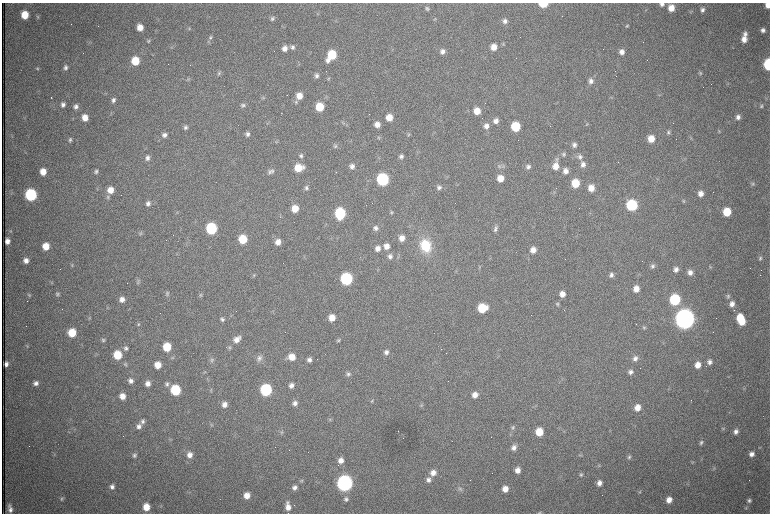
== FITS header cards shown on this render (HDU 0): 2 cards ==
NAXIS1  =                 1536 /fastest changing axis
NAXIS2  =                 1023 /next to fastest changing axis

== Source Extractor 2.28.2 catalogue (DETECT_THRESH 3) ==
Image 1536 x 1023 px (HDU 0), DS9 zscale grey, zoomed out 1/2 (1 PNG px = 2 x 2 image px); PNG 772 x 516 px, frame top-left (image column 1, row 1022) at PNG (2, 3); no overlay
Background 979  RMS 15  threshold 45.3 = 3 sigma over >= 5 px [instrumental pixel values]
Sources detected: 320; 74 cannot appear on this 1/2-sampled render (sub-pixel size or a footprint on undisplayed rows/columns) and are not listed; the other 246 listed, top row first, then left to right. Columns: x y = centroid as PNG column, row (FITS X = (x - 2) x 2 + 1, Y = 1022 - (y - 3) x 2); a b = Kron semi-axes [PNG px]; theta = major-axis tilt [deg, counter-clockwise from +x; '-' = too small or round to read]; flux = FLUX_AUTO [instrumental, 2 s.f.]
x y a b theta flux
543 4 6 4 2 1.1e+05
662 4 7 5 -1 1.1e+04
768 5 5 5 - 2.5e+04
427 8 6 5 - 6.8e+03
671 8 6 6 - 3.6e+04
646 10 3 3 - 2.4e+03
702 10 6 5 - 9.7e+03
25 15 6 6 - 6.7e+04
37 17 6 5 - 5.1e+03
272 18 6 5 - 7.6e+03
435 19 4 3 - 2.5e+03
335 20 4 3 - 2.5e+03
505 21 6 6 - 1.2e+04
627 26 5 4 - 3.8e+03
140 27 6 5 - 3.3e+04
189 28 5 4 - 4.0e+03
763 30 7 6 - 1.3e+04
745 34 7 6 - 1.2e+04
210 37 6 5 - 7.1e+03
744 39 8 6 90 2.6e+04
148 41 5 4 - 5.5e+03
503 44 4 4 - 3.3e+03
171 47 5 3 - 3.5e+03
292 47 6 6 - 1.0e+04
494 47 6 5 - 3.0e+04
284 48 6 6 - 1.9e+04
603 49 2 1 - 2.1e+03
442 52 6 6 - 1.3e+04
621 52 6 6 - 1.8e+04
332 55 9 6 55 1.3e+05
135 61 6 6 - 9.0e+04
768 64 7 4 -86 2.4e+05
190 65 2 1 - 9.9e+04
37 68 5 5 - 5.0e+03
65 68 7 5 79 1.1e+04
219 73 6 5 - 6.0e+03
700 73 5 4 - 4.9e+03
317 76 6 6 - 1.1e+04
188 79 6 5 - 5.0e+03
328 79 5 5 - 4.0e+03
591 81 7 7 - 1.5e+04
727 83 3 2 - 2.0e+03
299 96 7 6 - 3.4e+04
51 97 2 1 - 5.9e+03
263 98 4 4 - 3.6e+03
113 100 6 5 - 1.1e+04
296 102 6 5 - 6.3e+03
63 105 6 5 - 1.2e+04
243 105 6 6 - 7.7e+03
76 106 6 6 - 1.2e+04
761 106 6 5 - 6.5e+03
320 107 6 6 - 9.6e+04
477 111 6 6 - 4.4e+04
369 114 2 1 - 9.4e+02
389 117 6 5 - 4.4e+04
738 117 5 5 - 1.2e+04
85 118 6 5 - 3.0e+04
496 121 6 6 - 1.8e+04
268 122 5 2 - 2.3e+03
377 124 6 5 - 2.4e+04
587 124 5 4 - 4.1e+03
486 126 7 7 - 1.8e+04
185 127 5 5 - 7.7e+03
515 127 6 6 - 1.4e+05
668 132 6 6 - 7.8e+03
719 132 6 3 57 3.0e+03
248 134 6 5 - 1.1e+04
408 134 6 4 76 4.1e+03
164 135 6 6 - 1.2e+04
379 138 5 4 - 4.0e+03
651 139 6 6 - 4.5e+04
70 140 6 5 - 6.7e+03
574 145 6 6 - 1.1e+04
335 146 6 5 - 6.1e+03
417 152 3 3 - 3.0e+03
564 154 6 6 - 7.5e+03
301 156 6 6 - 9.3e+03
401 156 6 5 - 1.1e+04
580 157 9 7 -12 1.4e+04
147 158 6 6 - 1.3e+04
556 159 6 5 - 7.9e+03
583 165 7 6 - 1.6e+04
352 166 6 5 - 1.3e+04
499 166 7 5 -87 7.4e+03
503 166 6 4 -88 6.3e+03
555 166 8 7 - 3.4e+04
528 167 6 6 - 9.9e+03
298 168 7 6 - 7.4e+04
96 171 5 4 - 6.7e+03
272 171 7 5 85 6.8e+03
566 171 7 6 - 2.0e+04
43 172 6 5 - 3.7e+04
269 172 8 6 62 8.4e+03
500 178 6 6 - 4.4e+04
383 179 7 6 - 4.9e+05
657 179 4 2 - 2.4e+03
575 183 6 6 - 8.6e+04
753 184 6 5 - 5.6e+03
439 187 6 5 - 9.9e+03
306 188 6 5 - 7.0e+03
591 188 6 6 - 3.6e+04
110 190 6 6 - 3.5e+04
701 194 6 6 - 2.1e+04
31 195 7 6 - 3.8e+05
108 197 6 5 - 5.6e+03
684 201 5 4 - 4.2e+03
148 203 7 6 - 1.4e+04
632 205 7 6 - 2.7e+05
295 208 6 6 - 4.9e+04
391 212 5 4 - 3.8e+03
727 212 6 6 - 8.7e+04
340 213 7 6 - 2.8e+05
211 228 7 6 - 3.0e+05
376 228 6 6 - 1.0e+04
495 229 9 5 83 9.6e+03
10 231 4 4 - 3.0e+03
140 233 5 5 - 5.0e+03
402 238 6 6 - 2.6e+04
243 239 6 6 - 1.1e+05
7 241 5 4 - 1.8e+04
278 242 6 6 - 2.4e+04
426 245 15 12 -72 1.2e+05
46 246 6 5 - 5.1e+04
386 246 7 6 - 2.4e+04
378 248 6 5 - 1.9e+04
533 250 6 6 - 2.4e+04
390 256 7 6 - 1.2e+04
760 258 6 5 - 7.1e+03
26 261 6 5 - 1.8e+04
72 265 6 3 59 3.8e+03
652 266 6 6 - 9.0e+03
479 267 4 3 - 3.0e+03
710 267 5 4 - 3.9e+03
378 270 3 2 - 1.8e+03
676 270 6 5 - 1.4e+04
690 272 6 5 - 1.7e+04
254 275 5 4 - 4.1e+03
611 275 6 6 - 1.1e+04
346 279 7 6 - 4.5e+05
138 282 5 5 - 5.4e+03
51 283 5 3 - 3.5e+03
636 289 6 6 - 3.0e+04
58 294 6 5 - 6.2e+03
167 294 8 4 85 6.6e+03
562 294 6 6 - 2.7e+04
29 295 6 5 - 5.3e+03
201 295 6 5 - 5.8e+03
728 296 6 5 - 6.0e+03
122 299 6 6 - 1.9e+04
675 300 7 6 - 2.8e+05
557 304 6 5 - 6.2e+03
732 304 6 5 - 1.7e+04
107 308 4 2 - 2.0e+03
482 308 7 6 - 1.2e+05
273 311 4 2 - 2.1e+03
89 318 6 4 47 4.0e+03
332 318 6 5 - 3.9e+04
740 318 7 6 - 8.2e+04
222 319 6 6 - 9.0e+03
685 319 8 7 - 4.6e+06
742 322 6 5 - 5.3e+04
138 324 5 4 - 4.6e+03
644 328 5 4 - 4.6e+03
72 333 6 6 - 8.6e+04
237 339 10 6 42 2.5e+04
103 340 5 5 - 6.2e+03
338 340 6 5 - 5.2e+03
27 346 5 3 - 3.0e+03
167 347 6 6 - 9.4e+04
126 348 6 6 - 9.3e+03
229 348 5 4 - 4.5e+03
386 352 6 6 - 1.3e+04
117 355 6 6 - 9.7e+04
172 357 4 4 - 3.4e+03
292 357 7 6 - 3.9e+04
259 358 9 8 - 1.5e+04
635 358 6 5 - 1.3e+04
212 360 8 6 86 9.1e+03
309 360 5 5 - 1.2e+04
709 362 6 6 - 1.4e+04
6 364 5 4 - 1.3e+04
125 364 6 4 -80 4.9e+03
158 365 6 5 - 3.9e+04
698 365 6 6 - 3.1e+04
205 372 4 3 - 2.3e+03
630 372 6 6 - 1.2e+04
348 374 6 5 - 8.1e+03
131 381 5 5 - 1.3e+04
36 383 5 5 - 1.2e+04
148 384 5 5 - 1.9e+04
167 384 7 6 - 9.2e+03
291 385 6 5 - 1.4e+04
744 388 5 2 - 2.6e+03
175 390 6 6 - 2.0e+05
211 390 5 2 - 2.6e+03
266 390 7 6 - 3.7e+05
475 395 6 5 - 2.3e+04
122 396 6 5 - 2.7e+04
372 401 5 4 - 3.9e+03
295 403 6 6 - 1.4e+04
224 404 6 6 - 1.9e+04
422 405 5 4 - 4.1e+03
637 407 6 6 - 3.2e+04
330 420 5 3 - 3.8e+03
142 421 7 5 -76 9.8e+03
211 425 4 3 - 2.8e+03
139 426 7 6 - 1.4e+04
513 427 6 5 - 6.9e+03
723 429 4 4 - 3.8e+03
281 432 6 4 20 5.0e+03
539 432 6 6 - 7.1e+04
736 432 6 5 - 1.4e+04
171 440 3 3 - 2.5e+03
701 443 6 4 55 6.2e+03
514 447 7 6 - 1.6e+04
54 454 4 3 - 3.0e+03
751 454 5 4 - 1.5e+04
134 455 6 5 - 8.4e+03
190 455 7 7 - 2.0e+04
580 455 4 4 - 4.0e+03
629 457 6 5 - 7.2e+03
341 460 6 6 - 2.1e+04
599 466 5 4 - 3.6e+03
714 468 5 4 - 3.3e+03
517 470 6 5 - 2.4e+04
433 473 7 6 - 2.5e+04
581 474 5 4 - 5.4e+03
428 480 7 6 - 1.4e+04
301 481 5 4 - 5.0e+03
344 483 7 7 - 1.6e+06
599 483 6 5 - 1.7e+04
112 487 6 5 - 1.3e+04
295 487 6 5 - 1.2e+04
460 489 6 6 - 8.7e+03
505 489 6 5 - 2.9e+04
640 492 4 4 - 4.0e+03
247 495 6 6 - 3.0e+04
62 499 6 4 73 4.9e+03
346 499 6 6 - 8.9e+03
669 500 6 5 - 2.8e+04
749 500 6 5 - 7.8e+03
288 506 10 6 -81 2.8e+04
146 507 6 6 - 4.9e+04
746 508 7 3 86 4.2e+03
10 509 7 4 -74 1.5e+04
539 513 6 4 5 4.6e+03
At the frame edge (FLAGS 8, measured only in part): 5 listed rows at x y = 543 4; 662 4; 768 5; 768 64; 539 513
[74 sub-pixel or undisplayed-footprint detections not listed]